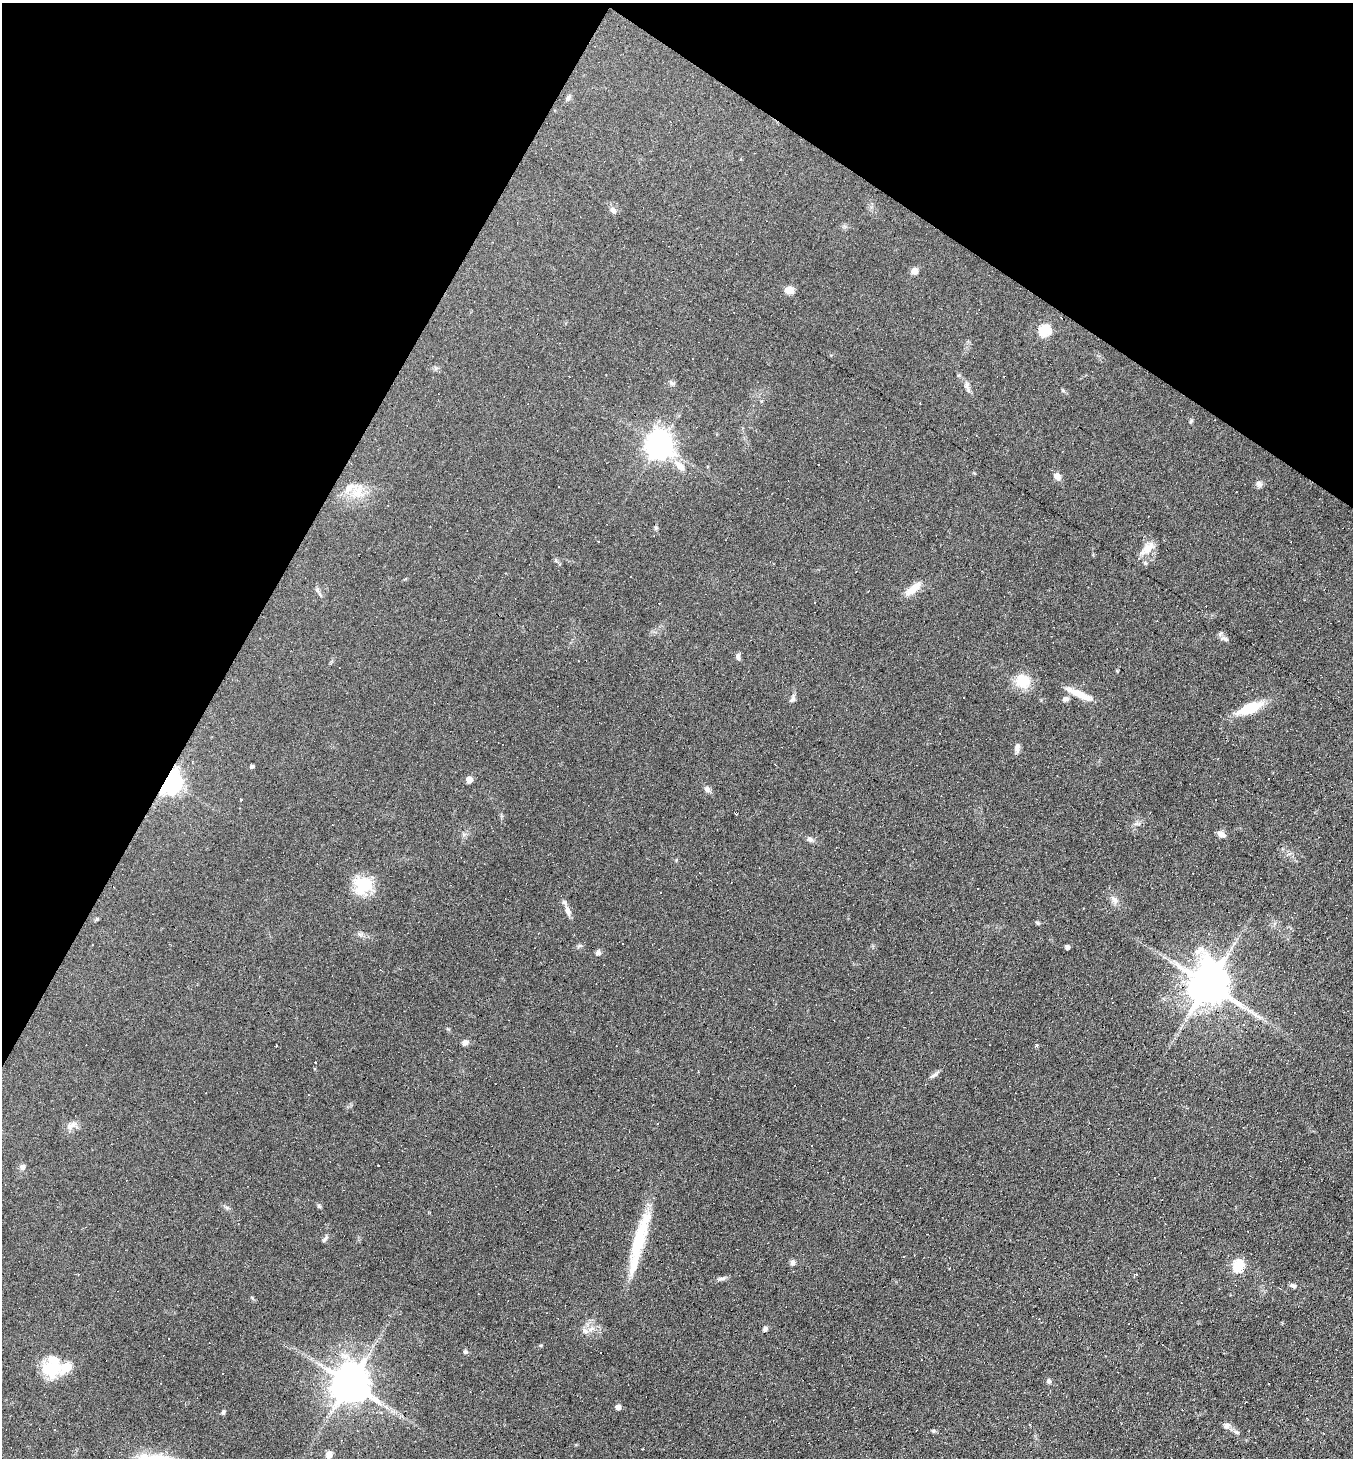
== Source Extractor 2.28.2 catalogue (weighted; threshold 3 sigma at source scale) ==
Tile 2 of 4 x 4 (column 2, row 1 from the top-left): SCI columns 1636-2986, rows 4370-5825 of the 5834 x 5825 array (HDU 1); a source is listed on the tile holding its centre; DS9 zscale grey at full resolution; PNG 1355 x 1460 px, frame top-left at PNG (2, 3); no overlay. Shown black and unused: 26% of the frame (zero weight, under 5 of 9 exposures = <1% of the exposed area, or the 3 px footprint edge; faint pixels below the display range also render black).
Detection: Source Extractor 2.28.2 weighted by HDU 2 'WHT'; one run over the whole footprint, this tile lists its part. Background 0.104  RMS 0.0049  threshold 0.0201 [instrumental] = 3 sigma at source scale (4.09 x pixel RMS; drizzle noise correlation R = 1.36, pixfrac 0.8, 0.05/0.05 arcsec/px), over >= 5 px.
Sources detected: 115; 35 cosmic-ray / hot-pixel residue — not listed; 4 inside a brighter listed object's ellipse — not listed separately; the other 76 listed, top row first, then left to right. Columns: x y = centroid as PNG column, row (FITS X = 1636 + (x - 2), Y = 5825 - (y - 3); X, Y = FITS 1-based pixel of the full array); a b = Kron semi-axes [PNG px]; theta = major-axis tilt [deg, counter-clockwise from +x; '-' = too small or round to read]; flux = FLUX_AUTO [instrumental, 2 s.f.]
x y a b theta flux
568 98 8 5 56 1.2
613 210 9 7 -43 1.7
915 271 9 7 -77 2.5
789 290 11 8 -7 3.7
1044 330 6 6 - 42
672 383 7 5 -30 0.95
967 385 11 4 -85 1.4
761 401 3 3 - 0.83
1191 421 6 5 - 0.81
660 445 9 8 - 500
680 466 17 8 -41 4.8
1057 476 8 6 -36 2.9
1259 484 10 7 -45 1.5
357 491 24 16 72 9.4
656 528 5 5 - 0.67
1147 548 19 9 42 5.6
1145 563 6 4 -47 0.62
913 589 24 8 38 5.8
815 602 3 3 - 1.5
1225 639 11 5 -21 1.4
738 656 8 5 -85 1.3
1117 671 3 3 - 0.41
1022 681 19 19 - 9.1
1078 693 31 8 -25 7.4
964 697 2 2 - 0.34
792 699 11 6 63 1.3
1065 699 7 6 - 1.7
1250 708 31 11 22 13
1017 747 11 6 81 1.8
252 766 4 4 - 0.89
469 779 5 4 - 5.4
170 782 8 6 63 370
707 789 8 7 - 1.6
241 799 3 3 - 4.4
1137 824 10 4 -4 0.99
1221 834 9 6 -32 2.5
810 839 9 6 -24 1.5
363 885 22 20 8 16
1115 900 10 7 -43 2.1
568 911 15 7 -68 2.7
97 919 5 5 - 0.55
360 934 7 4 -19 1.1
92 945 2 2 - 0.48
580 945 7 4 18 0.8
1067 947 4 4 - 2.2
1208 985 13 11 88 1600
465 1042 7 6 - 2.1
277 1045 3 3 - 4
1036 1045 3 3 - 11
698 1071 3 2 - 0.51
934 1075 14 5 36 1.5
657 1123 3 2 - 0.35
69 1127 12 8 69 2.5
22 1167 7 6 - 1.5
319 1206 7 4 -45 0.66
325 1239 9 4 53 1.2
639 1239 67 13 72 27
792 1263 7 6 - 1.5
1238 1266 6 6 - 44
1135 1275 7 4 44 0.99
721 1279 12 4 7 1.3
1293 1285 9 5 -22 1.1
591 1329 12 6 32 2.4
765 1329 6 6 - 1.2
465 1352 6 5 - 0.98
53 1366 27 21 74 16
67 1367 6 5 - 21
1049 1381 7 6 - 0.93
350 1384 11 11 - 1300
1268 1384 2 2 - 0.28
618 1407 5 4 - 2.5
223 1412 5 5 - 0.71
400 1418 6 4 1 0.75
1227 1426 14 8 -41 2.8
933 1431 6 5 - 0.82
329 1455 9 8 - 2.2
Overlapping masked pixels (flux is a lower limit): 3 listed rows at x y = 170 782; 1208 985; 639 1239
Unlisted compact peaks at least as high as the median listed source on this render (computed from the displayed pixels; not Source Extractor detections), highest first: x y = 599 953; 1038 923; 541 1345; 448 1029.